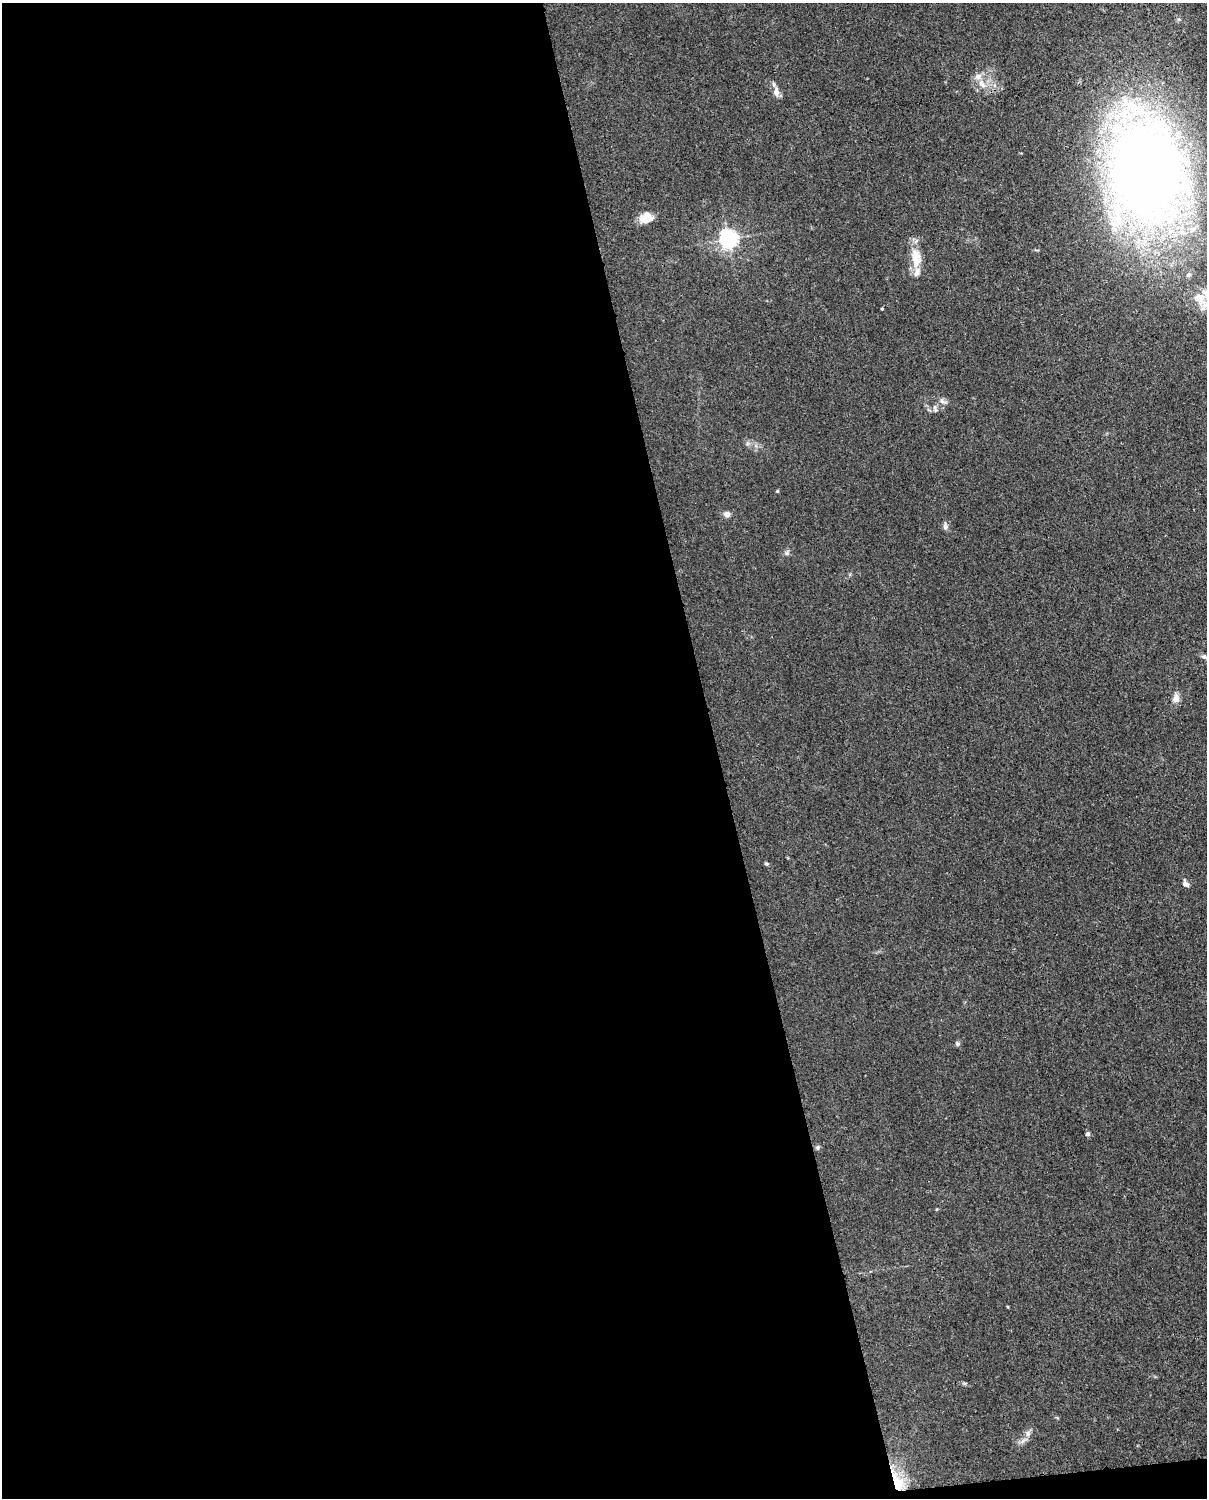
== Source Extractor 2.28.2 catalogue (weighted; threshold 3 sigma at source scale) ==
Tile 9 of 4 x 3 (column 1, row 3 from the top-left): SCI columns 92-1296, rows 266-1761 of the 5001 x 4906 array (HDU 1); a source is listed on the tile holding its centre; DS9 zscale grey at full resolution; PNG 1209 x 1500 px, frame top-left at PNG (2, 3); no overlay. Shown black and unused: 60% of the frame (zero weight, under 3 of 4 exposures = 7% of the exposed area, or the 3 px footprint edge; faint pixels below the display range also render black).
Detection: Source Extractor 2.28.2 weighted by HDU 2 'WHT'; one run over the whole footprint, this tile lists its part. Background 0.0268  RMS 0.0028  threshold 0.0128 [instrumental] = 3 sigma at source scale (4.5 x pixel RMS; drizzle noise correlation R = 1.50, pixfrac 1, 0.05/0.05 arcsec/px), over >= 5 px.
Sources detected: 27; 4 inside a brighter listed object's ellipse — not listed separately; the other 23 listed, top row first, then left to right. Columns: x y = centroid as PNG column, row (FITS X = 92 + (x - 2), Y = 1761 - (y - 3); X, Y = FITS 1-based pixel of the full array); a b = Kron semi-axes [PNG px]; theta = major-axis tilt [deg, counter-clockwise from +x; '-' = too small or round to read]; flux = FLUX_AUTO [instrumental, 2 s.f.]
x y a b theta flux
982 84 14 7 -49 2
776 92 11 7 -86 1.7
1147 168 122 78 -79 280
647 215 17 11 -39 2.5
728 239 6 6 - 130
916 258 24 12 -87 5.4
1199 298 16 14 -29 4.6
882 309 3 2 - 0.33
942 401 8 5 -45 0.73
935 409 11 5 -74 0.7
777 491 4 4 - 0.3
727 514 6 6 - 1.5
945 526 10 6 89 0.85
787 553 6 5 - 0.58
1205 657 15 5 -21 1
1176 698 11 8 74 1.8
766 864 5 4 - 0.37
1185 883 11 6 -57 0.98
958 1044 6 6 - 0.57
1087 1134 5 4 - 0.88
817 1147 7 6 - 0.5
1028 1433 8 6 73 0.97
897 1482 26 12 -66 8.1
Overlapping masked pixels (flux is a lower limit): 1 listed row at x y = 897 1482
Isophote crosses this tile's border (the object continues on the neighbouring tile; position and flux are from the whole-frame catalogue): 1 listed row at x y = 1205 657